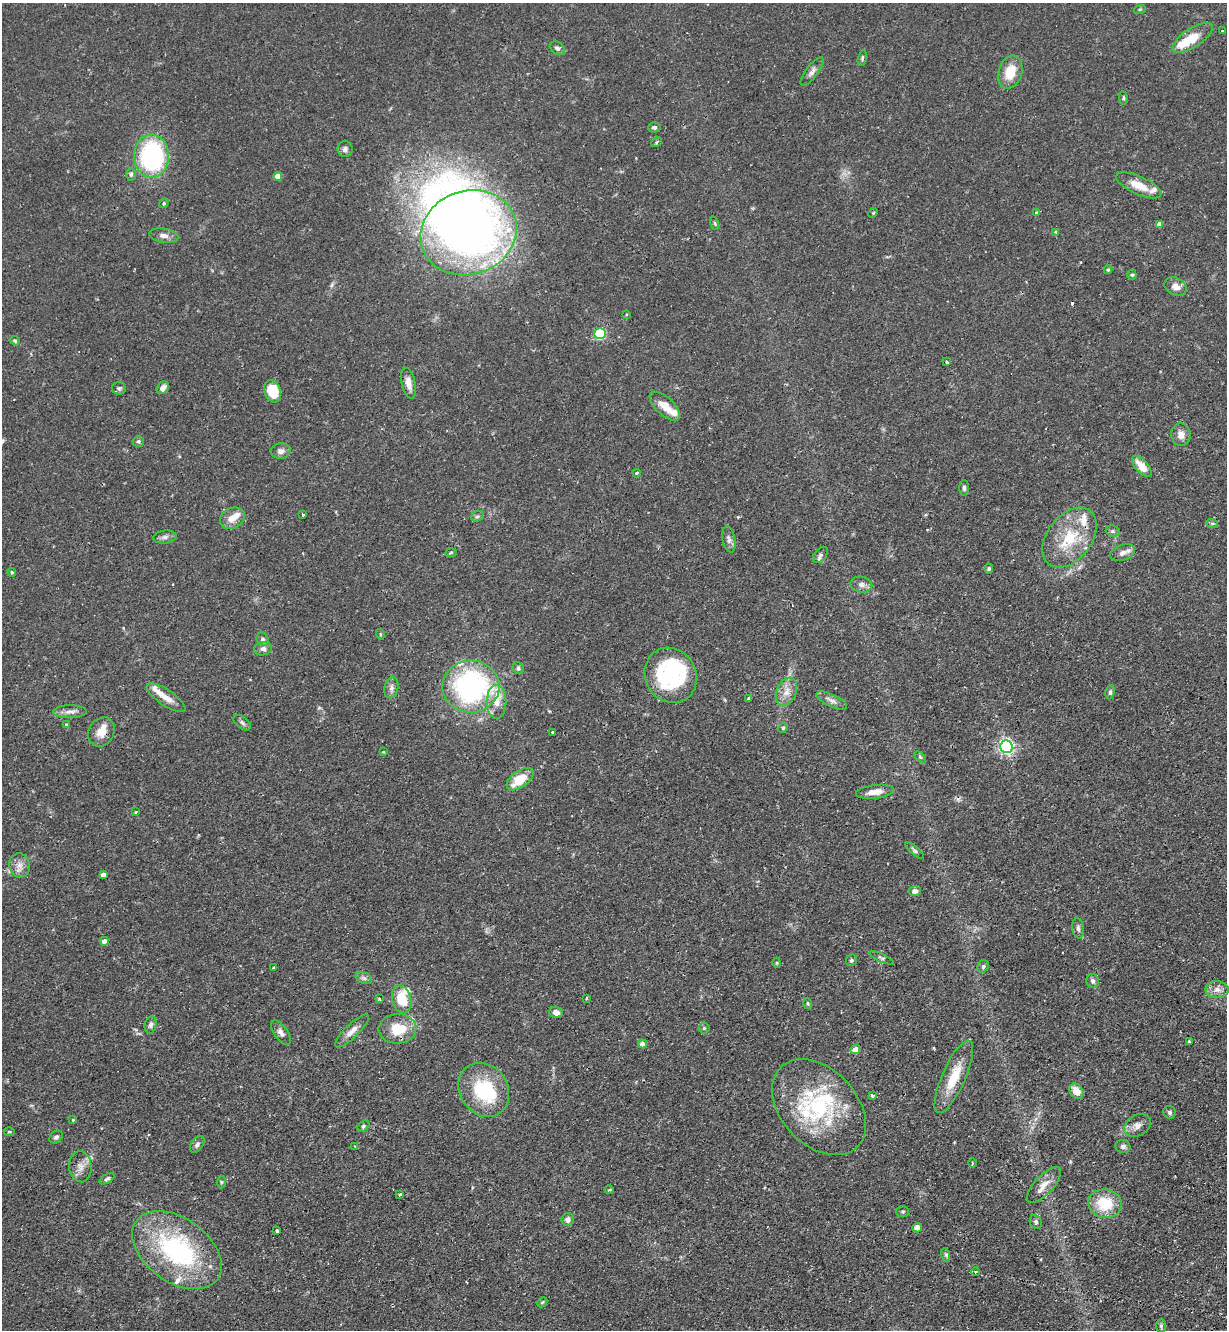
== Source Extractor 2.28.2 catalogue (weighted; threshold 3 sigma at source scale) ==
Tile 6 of 4 x 4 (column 2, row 2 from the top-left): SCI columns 1395-2619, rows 2695-4022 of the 5366 x 5390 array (HDU 1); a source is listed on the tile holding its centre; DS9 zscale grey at full resolution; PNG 1229 x 1332 px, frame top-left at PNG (2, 3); each listed source drawn as its Kron ellipse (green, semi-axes under 4 px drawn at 4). Shown black and unused: <1% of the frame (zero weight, under 2 of 3 exposures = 4% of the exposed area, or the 3 px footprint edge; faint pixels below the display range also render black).
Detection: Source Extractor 2.28.2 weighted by HDU 2 'WHT'; one run over the whole footprint, this tile lists its part. Background 0.0647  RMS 0.0051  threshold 0.023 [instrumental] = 3 sigma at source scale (4.5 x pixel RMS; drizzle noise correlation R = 1.50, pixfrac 1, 0.05/0.05 arcsec/px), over >= 5 px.
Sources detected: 159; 3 inside a brighter object's white glare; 4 cosmic-ray / hot-pixel residue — neither listed nor drawn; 13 inside a brighter listed object's ellipse — not listed separately; the other 139 listed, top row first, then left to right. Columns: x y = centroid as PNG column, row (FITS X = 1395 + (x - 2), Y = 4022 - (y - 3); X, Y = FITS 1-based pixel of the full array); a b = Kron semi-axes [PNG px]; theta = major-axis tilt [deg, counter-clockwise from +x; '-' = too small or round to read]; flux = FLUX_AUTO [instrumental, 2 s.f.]
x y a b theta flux
1140 9 6 4 18 0.53
1222 31 3 2 - 0.82
1193 38 23 9 33 12
557 48 8 6 -36 1.6
862 58 8 4 77 0.83
812 71 17 6 53 2.4
1010 72 17 12 72 11
1123 98 7 3 -83 0.64
654 127 6 5 - 1.3
657 142 5 4 - 0.83
345 149 8 7 - 1.7
152 156 21 17 -90 80
131 174 6 4 89 1.1
278 176 4 4 - 5.7
1139 185 24 9 -24 8.2
164 203 5 4 - 0.72
873 213 5 4 - 0.46
1036 213 3 3 - 1.9
715 223 7 4 -72 0.75
1159 224 4 4 - 3.5
1056 232 4 3 - 0.6
469 233 49 42 19 370
164 236 15 7 -9 2.7
1108 270 4 3 - 0.72
1132 275 5 4 - 0.75
1176 287 12 8 -28 3.7
626 315 3 2 - 0.49
600 334 6 5 - 50
15 341 5 4 - 0.82
947 362 3 3 - 1.2
408 383 16 7 -76 4
119 388 7 6 - 1.1
163 388 7 5 48 2.7
273 391 11 8 -69 13
665 406 19 9 -42 7.2
1181 435 11 9 -84 3.6
138 441 5 5 - 1.1
281 451 10 7 3 2.3
1142 466 13 6 -49 7.4
637 473 4 3 - 0.56
964 488 7 4 -89 1.1
302 515 3 3 - 1.1
477 516 7 5 21 1
232 518 13 10 31 5.1
1212 523 6 4 -18 0.68
1113 531 7 5 -20 1.1
165 537 11 6 6 1.7
1069 538 34 22 52 23
729 539 13 6 -79 2
451 552 5 3 - 0.51
1123 553 13 7 18 2.9
820 555 9 6 48 1.4
989 569 5 4 - 0.75
12 572 4 4 - 0.7
861 585 11 8 -12 2.1
380 634 5 3 - 0.45
263 639 7 6 - 1.3
263 649 9 6 10 1.9
518 668 6 5 - 1.2
671 675 28 25 -59 49
471 687 28 26 3 100
391 688 11 7 79 2.1
786 692 15 9 67 4.9
1110 692 7 4 82 1.1
166 698 23 8 -34 5.8
749 698 3 3 - 3.6
832 700 16 6 -26 2.8
497 702 17 10 90 5.9
70 712 17 6 1 2.8
242 723 10 6 -38 1.3
66 724 3 2 - 0.58
783 728 5 4 - 0.66
101 732 15 12 60 6.7
552 732 3 3 - 0.67
1006 746 6 6 - 130
383 752 4 2 - 0.4
920 757 6 4 -45 0.71
520 779 15 8 36 12
875 792 19 6 7 4.7
136 812 4 2 - 0.38
915 850 11 4 -40 1
19 865 12 10 -76 3.6
103 875 4 4 - 3.5
915 891 6 5 - 1.6
1078 928 10 6 -81 1.6
104 941 4 4 - 3.1
882 958 13 4 -25 1.1
852 960 6 5 - 0.93
777 963 5 3 - 0.53
983 966 6 5 - 1
274 968 3 3 - 0.66
364 978 8 5 -25 1.3
1093 981 7 6 - 1.6
1217 990 12 8 -1 3.3
587 998 4 2 - 0.46
379 999 4 4 - 0.81
402 999 14 9 -76 13
808 1003 6 3 -71 0.61
556 1012 6 5 - 3.1
151 1025 9 6 78 1.6
704 1028 5 5 - 0.74
397 1029 19 15 4 14
352 1031 22 6 44 4
281 1033 14 6 -55 2.3
1189 1041 3 3 - 1.3
642 1044 4 4 - 3
855 1050 5 4 - 4.9
954 1077 39 11 66 14
484 1090 28 24 -55 31
1077 1091 8 6 -49 6.2
872 1095 4 3 - 1.4
819 1107 55 38 -47 53
1170 1112 6 6 - 1.1
73 1120 4 4 - 0.54
1137 1125 14 10 31 3.5
363 1126 6 5 - 0.85
9 1132 5 3 - 0.5
56 1137 7 5 40 1.2
197 1144 9 5 53 1.6
355 1146 4 4 - 0.53
1123 1147 7 6 - 1.5
972 1163 4 3 - 0.51
80 1167 15 11 -85 4.2
107 1179 8 4 31 0.99
221 1182 6 4 -90 0.75
1044 1185 23 9 47 5.3
609 1190 4 3 - 0.53
400 1195 3 3 - 1.4
1105 1204 17 14 -10 17
903 1212 6 5 - 0.77
567 1219 6 6 - 2.1
1036 1222 7 5 -64 1.2
917 1228 5 4 - 3.5
277 1231 3 3 - 1.3
177 1250 50 32 -35 75
946 1255 7 4 -73 0.84
975 1272 4 3 - 0.47
542 1302 6 4 45 0.61
1161 1326 7 5 90 0.88
Overlapping masked pixels (flux is a lower limit): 2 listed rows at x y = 101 732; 177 1250